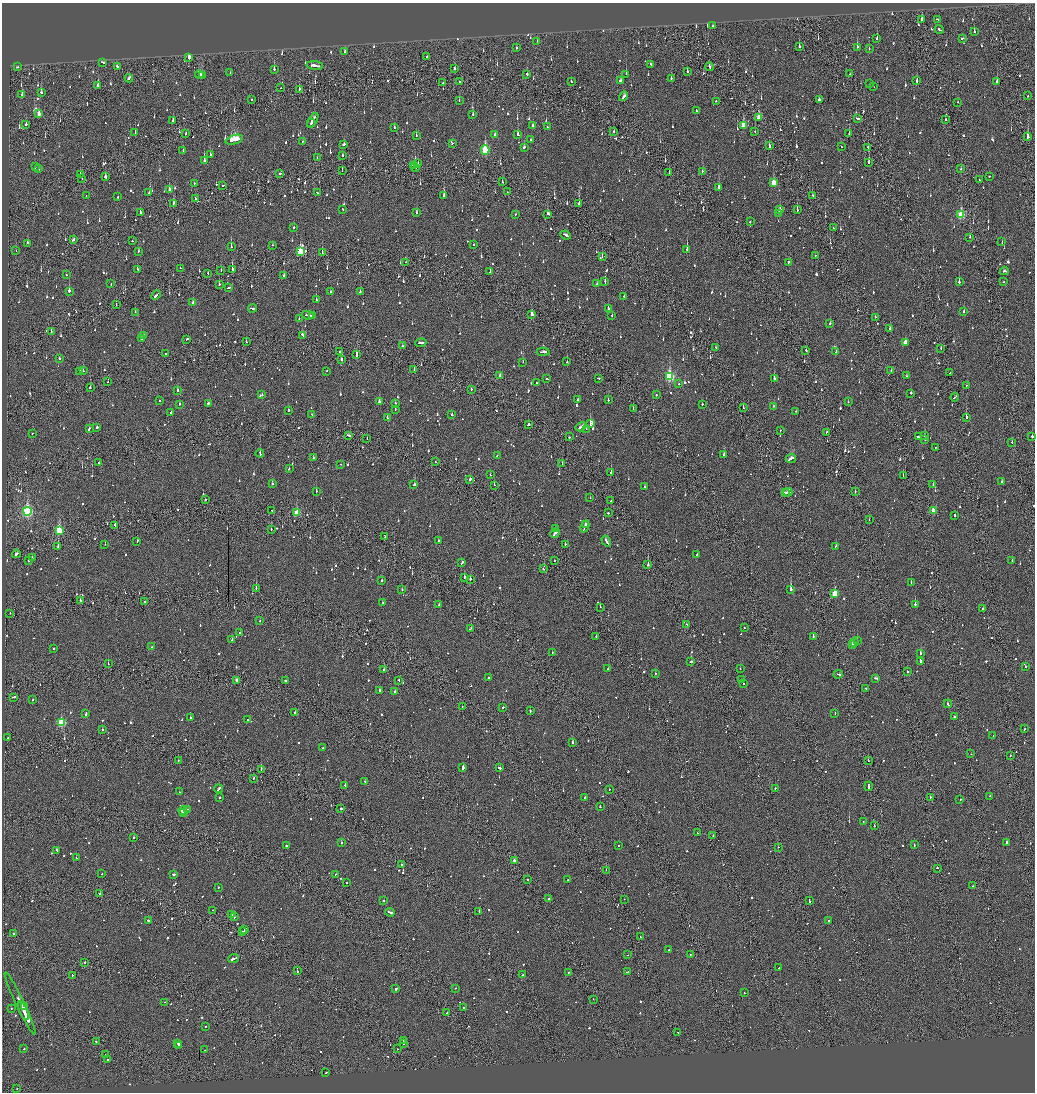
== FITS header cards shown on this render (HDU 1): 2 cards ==
NAXIS1  =                 2065
NAXIS2  =                 2180

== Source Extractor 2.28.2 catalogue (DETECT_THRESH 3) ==
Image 2065 x 2180 px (HDU 1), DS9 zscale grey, zoomed out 1/2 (1 PNG px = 2 x 2 image px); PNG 1037 x 1094 px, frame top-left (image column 1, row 2179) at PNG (2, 3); each listed source drawn as its Kron ellipse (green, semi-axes under 4 px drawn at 4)
Background -0.154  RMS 0.093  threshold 0.279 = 3 sigma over >= 5 px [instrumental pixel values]
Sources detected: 1637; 130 cannot appear on this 1/2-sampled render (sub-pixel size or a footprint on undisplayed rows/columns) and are neither listed nor drawn; of the other 1507, the 500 brightest by FLUX_AUTO listed and drawn (1007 fainter detections omitted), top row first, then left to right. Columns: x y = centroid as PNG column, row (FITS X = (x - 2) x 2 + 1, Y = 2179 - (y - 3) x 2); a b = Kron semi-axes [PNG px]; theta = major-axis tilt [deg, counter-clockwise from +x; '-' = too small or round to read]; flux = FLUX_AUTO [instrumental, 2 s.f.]
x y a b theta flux
922 19 3 2 - 430
938 19 4 2 - 170
713 26 2 2 - 280
939 29 4 2 - 170
974 31 3 2 - 150
877 38 2 2 - 210
963 38 3 2 - 140
537 41 2 2 - 68
799 46 2 2 - 130
857 47 2 2 - 110
516 48 2 2 - 150
869 48 2 1 - 130
345 52 3 2 - 64
427 56 2 2 - 130
189 58 2 2 - 1500
103 62 4 2 - 160
651 64 3 2 - 86
315 65 8 2 -6 370
117 66 3 2 - 95
17 67 2 2 - 63
709 67 4 2 - 210
274 69 3 2 - 220
455 69 3 2 - 110
687 71 2 2 - 200
230 73 2 2 - 110
199 74 4 3 - 180
527 74 3 2 - 210
626 74 2 2 - 340
850 74 2 2 - 88
202 75 3 2 - 88
129 78 4 2 - 170
671 78 2 2 - 110
571 81 2 2 - 68
621 81 4 2 - 130
917 81 3 2 - 230
459 82 2 1 - 64
997 82 3 2 - 230
443 83 2 2 - 120
870 83 2 1 - 140
98 85 4 2 - 990
874 87 2 2 - 64
280 88 3 2 - 64
299 89 4 2 - 140
41 92 3 2 - 61
22 94 2 2 - 92
624 96 5 2 - 210
1028 96 2 2 - 140
252 99 2 1 - 66
459 100 2 1 - 77
819 100 3 2 - 61
716 101 2 2 - 120
958 102 2 2 - 75
696 110 3 2 - 80
39 114 3 2 - 170
473 114 3 2 - 100
759 117 4 2 - 290
857 118 3 2 - 160
945 119 2 1 - 280
173 120 3 2 - 93
313 121 8 2 61 290
311 123 4 2 - 160
26 124 2 2 - 170
533 125 2 2 - 250
743 125 4 2 - 370
547 127 2 2 - 80
394 128 2 2 - 85
614 131 3 2 - 84
755 131 2 2 - 62
135 133 2 2 - 170
186 134 3 1 - 70
849 134 2 1 - 58
495 135 3 2 - 170
518 135 3 2 - 200
416 136 3 1 - 74
1028 137 3 2 - 180
531 139 2 2 - 79
234 140 9 2 18 3400
303 141 2 2 - 56
452 143 2 2 - 63
344 144 3 2 - 130
769 146 3 2 - 160
524 147 3 2 - 83
841 147 2 2 - 56
868 147 3 2 - 71
183 150 2 2 - 110
485 150 5 3 - 1100
210 154 2 2 - 66
343 156 3 2 - 140
317 158 2 1 - 66
204 161 3 2 - 400
869 162 3 2 - 120
418 164 2 2 - 63
413 166 4 2 - 110
35 167 2 2 - 290
415 168 4 2 - 100
39 169 3 2 - 64
961 169 2 2 - 57
342 171 3 1 - 64
702 171 2 2 - 81
669 173 2 1 - 130
280 174 2 2 - 160
80 175 2 1 - 85
989 176 2 1 - 140
105 177 3 2 - 120
82 178 2 1 - 190
979 180 2 1 - 84
502 182 3 1 - 73
774 182 4 3 - 360
194 183 2 2 - 190
223 185 2 2 - 250
719 187 2 2 - 780
169 190 2 2 - 580
149 192 2 2 - 110
507 192 2 1 - 64
317 193 3 2 - 89
812 195 2 2 - 64
86 196 2 2 - 78
444 196 4 2 - 320
118 197 2 2 - 65
195 199 3 1 - 170
174 203 3 2 - 55
579 204 3 2 - 430
343 209 2 2 - 65
780 209 2 2 - 79
797 210 3 2 - 190
140 212 2 2 - 100
416 212 2 2 - 110
779 213 2 2 - 89
516 214 2 2 - 70
548 214 3 3 - 100
961 215 4 3 - 1200
750 222 2 1 - 97
294 228 2 2 - 66
833 228 2 1 - 57
566 235 5 2 - 260
970 237 2 2 - 98
73 240 3 2 - 72
132 241 2 2 - 200
1002 242 2 1 - 160
27 243 3 2 - 91
474 244 2 2 - 81
273 245 2 2 - 200
231 247 3 2 - 280
687 249 3 2 - 300
16 251 2 2 - 61
138 251 2 2 - 120
300 251 4 3 - 720
322 253 4 1 - 150
815 255 2 2 - 120
602 257 2 2 - 99
406 262 2 1 - 71
788 262 2 2 - 71
180 268 2 1 - 61
137 269 2 2 - 60
232 269 4 1 - 240
221 270 2 1 - 56
1004 271 4 2 - 140
490 272 3 2 - 120
208 274 3 1 - 99
66 275 2 2 - 63
284 275 2 2 - 77
1004 281 2 2 - 61
605 282 3 2 - 230
959 282 3 2 - 280
111 284 2 2 - 56
597 284 2 2 - 97
219 285 2 2 - 57
229 287 3 2 - 86
69 291 2 2 - 770
331 291 2 2 - 63
360 292 2 2 - 260
156 295 5 2 - 290
624 296 2 2 - 140
316 300 2 2 - 84
193 303 3 2 - 73
116 305 2 1 - 62
252 308 4 2 - 150
608 309 3 2 - 170
135 312 2 2 - 59
964 312 3 2 - 130
532 314 3 2 - 270
308 315 6 2 -11 280
612 315 2 2 - 59
312 316 3 2 - 200
875 317 2 1 - 57
299 319 2 2 - 110
830 323 2 2 - 140
890 329 2 2 - 69
51 331 2 2 - 67
143 335 3 2 - 71
302 335 3 2 - 140
141 339 2 2 - 93
187 339 3 2 - 96
246 342 2 1 - 78
905 342 3 2 - 190
421 343 5 2 - 170
402 346 2 2 - 59
716 347 2 1 - 62
941 348 2 1 - 56
806 350 2 2 - 62
339 352 3 1 - 140
543 352 6 2 3 200
836 352 2 2 - 78
165 354 2 1 - 58
357 355 3 2 - 220
59 358 2 2 - 140
341 359 3 2 - 77
523 362 2 2 - 170
567 362 2 2 - 58
414 370 2 1 - 76
891 370 2 1 - 220
83 371 2 2 - 65
326 371 2 2 - 110
80 372 2 2 - 56
950 373 2 1 - 67
500 375 2 2 - 760
907 376 2 2 - 71
670 377 4 3 - 1600
598 378 3 2 - 76
774 378 2 2 - 270
547 379 2 2 - 72
108 382 2 1 - 68
536 382 2 1 - 140
679 384 2 2 - 82
966 385 2 1 - 64
90 388 2 2 - 170
471 389 2 2 - 90
177 391 3 2 - 170
911 393 2 2 - 120
262 395 2 2 - 100
656 395 2 2 - 200
955 397 4 2 - 190
578 399 2 2 - 58
608 400 2 2 - 110
160 401 2 2 - 72
379 402 2 2 - 220
848 402 2 2 - 97
209 403 3 2 - 100
179 404 2 2 - 72
395 404 2 2 - 75
702 404 2 2 - 58
773 406 2 2 - 190
743 408 2 2 - 140
395 409 2 2 - 150
633 409 2 2 - 95
288 410 2 2 - 300
796 411 2 2 - 59
171 412 2 2 - 310
312 414 3 2 - 150
452 415 2 2 - 130
966 417 3 2 - 500
387 418 3 2 - 120
528 424 3 2 - 100
590 424 4 2 - 250
97 427 3 2 - 130
581 427 5 2 - 430
89 429 3 2 - 83
586 429 2 1 - 91
780 430 2 2 - 71
827 432 3 2 - 87
32 433 2 2 - 110
349 435 4 2 - 300
924 435 2 2 - 260
918 436 3 2 - 200
569 437 2 2 - 140
1032 437 2 2 - 280
367 438 2 1 - 80
925 440 2 2 - 160
1012 442 2 2 - 66
935 448 2 2 - 72
260 453 4 2 - 210
497 455 2 2 - 80
724 455 3 2 - 210
313 458 2 2 - 100
791 458 5 2 - 390
99 462 2 2 - 59
435 462 2 1 - 60
340 464 2 2 - 76
562 464 2 1 - 100
289 469 2 2 - 130
611 472 2 2 - 290
490 475 2 2 - 110
903 476 2 1 - 110
470 479 3 2 - 120
1002 481 2 2 - 80
272 484 2 2 - 180
414 485 2 2 - 130
494 485 2 2 - 150
933 485 2 2 - 76
645 487 2 2 - 81
316 491 3 2 - 57
785 492 3 2 - 100
788 492 4 2 - 120
855 492 2 1 - 57
590 498 2 1 - 66
205 500 2 2 - 95
611 501 2 1 - 92
27 511 4 3 - 2900
272 511 2 1 - 110
933 511 3 2 - 200
297 513 3 3 - 540
608 513 2 2 - 69
955 515 2 2 - 430
869 520 2 1 - 78
115 525 3 2 - 700
585 525 3 2 - 150
585 527 6 2 66 270
271 529 2 2 - 89
556 529 2 2 - 82
59 531 4 3 - 1200
555 533 5 2 - 350
385 537 4 2 - 130
438 540 2 2 - 63
137 541 3 2 - 89
606 541 6 2 -59 220
105 544 2 1 - 77
565 544 2 2 - 130
836 546 2 2 - 100
58 547 2 1 - 240
16 554 4 2 - 140
697 555 2 2 - 120
32 558 2 2 - 67
1012 560 2 2 - 300
28 561 2 2 - 62
554 561 2 1 - 160
462 562 4 2 - 110
648 565 2 1 - 330
543 569 2 2 - 89
464 577 2 2 - 150
470 579 2 2 - 360
382 581 2 2 - 73
911 582 2 2 - 96
256 588 2 1 - 340
791 589 3 2 - 1600
402 590 2 2 - 83
835 594 3 3 - 540
80 601 2 2 - 96
145 601 2 2 - 55
382 603 2 2 - 85
915 604 2 2 - 680
439 605 3 2 - 84
600 607 2 1 - 90
982 609 2 2 - 100
10 613 2 2 - 64
260 621 2 2 - 71
686 624 2 2 - 83
471 628 3 2 - 340
744 628 2 2 - 56
240 633 2 2 - 56
596 636 2 2 - 180
813 637 3 2 - 330
232 640 2 2 - 77
857 641 2 2 - 290
854 643 2 2 - 91
852 644 2 2 - 130
151 647 2 2 - 100
54 648 2 2 - 61
552 653 2 1 - 75
920 653 2 2 - 330
920 661 3 2 - 840
691 662 2 2 - 100
108 664 2 1 - 100
1025 666 2 2 - 62
608 669 2 2 - 450
740 669 2 2 - 190
384 670 2 2 - 79
907 672 2 2 - 69
655 674 2 1 - 230
838 674 5 2 - 360
489 678 2 2 - 82
876 679 4 2 - 200
236 680 3 2 - 240
399 680 2 2 - 96
742 680 2 2 - 65
285 681 2 2 - 80
743 683 2 2 - 70
866 688 2 2 - 90
380 691 4 2 - 130
395 691 2 2 - 100
13 697 4 2 - 170
33 700 2 2 - 68
948 704 4 2 - 270
462 707 2 1 - 71
503 708 2 2 - 65
530 711 3 2 - 88
295 713 2 2 - 90
835 713 2 2 - 61
86 714 4 2 - 180
954 717 2 2 - 69
191 718 2 2 - 88
248 720 2 2 - 350
61 723 3 3 - 1200
102 729 2 2 - 130
1024 729 2 2 - 66
993 736 3 2 - 140
8 738 2 2 - 80
572 742 2 2 - 300
322 748 2 2 - 110
971 754 2 2 - 74
1010 755 3 2 - 67
178 760 2 2 - 63
868 761 2 2 - 170
463 768 3 2 - 490
499 768 3 2 - 180
261 769 2 1 - 110
253 778 2 2 - 92
365 781 2 2 - 59
345 785 2 2 - 190
869 786 5 1 - 330
775 788 2 2 - 58
219 789 4 2 - 130
609 789 2 1 - 63
179 792 2 2 - 110
990 796 2 2 - 95
220 797 2 2 - 120
930 797 2 2 - 150
585 798 2 2 - 170
960 800 2 2 - 120
600 807 2 2 - 150
187 809 2 2 - 79
341 809 2 2 - 400
183 811 4 2 - 230
183 813 2 1 - 72
863 821 2 2 - 66
874 826 2 2 - 110
697 833 2 2 - 64
713 835 2 2 - 97
133 838 2 2 - 480
1007 842 3 2 - 280
341 843 2 2 - 330
619 845 2 2 - 180
914 845 3 2 - 86
286 846 2 2 - 110
778 847 2 1 - 93
57 850 4 2 - 110
76 858 3 2 - 100
514 860 2 2 - 280
401 865 2 2 - 220
937 868 2 1 - 70
606 870 2 1 - 69
102 874 2 2 - 61
174 874 3 2 - 150
335 874 2 2 - 55
528 880 2 2 - 62
568 880 2 2 - 75
347 882 2 2 - 120
973 886 2 2 - 130
218 887 2 2 - 57
100 894 2 2 - 210
549 899 2 2 - 87
624 899 2 1 - 81
383 900 2 2 - 72
809 901 3 1 - 360
213 910 2 1 - 55
479 911 3 2 - 120
390 912 4 2 - 190
232 915 2 2 - 270
234 917 2 1 - 460
829 920 2 2 - 63
148 921 3 2 - 98
245 930 4 2 - 120
243 932 2 2 - 110
14 934 4 2 - 100
640 937 2 1 - 130
668 950 2 1 - 100
628 955 2 1 - 63
690 955 2 2 - 66
233 958 5 2 - 250
85 962 2 1 - 63
779 967 2 2 - 75
297 971 2 1 - 61
569 972 2 2 - 96
627 972 2 1 - 95
523 974 2 2 - 75
72 975 2 2 - 86
456 988 2 2 - 260
396 989 3 2 - 160
744 993 2 2 - 100
593 999 2 1 - 89
164 1002 2 1 - 61
20 1004 34 2 -64 12000
25 1007 3 2 - 230
464 1007 2 2 - 110
11 1009 2 2 - 110
24 1011 10 1 -66 6400
447 1013 2 2 - 230
205 1026 2 2 - 60
678 1033 2 1 - 83
403 1040 3 1 - 190
96 1041 2 2 - 94
178 1043 2 2 - 100
403 1043 2 2 - 130
179 1045 3 2 - 110
24 1049 2 2 - 71
397 1049 2 1 - 140
204 1050 2 2 - 55
105 1055 2 2 - 72
107 1060 2 2 - 120
326 1072 2 1 - 61
17 1088 2 1 - 76
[1007 fainter detections neither listed nor drawn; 130 sub-pixel or undisplayed-footprint detections neither listed nor drawn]